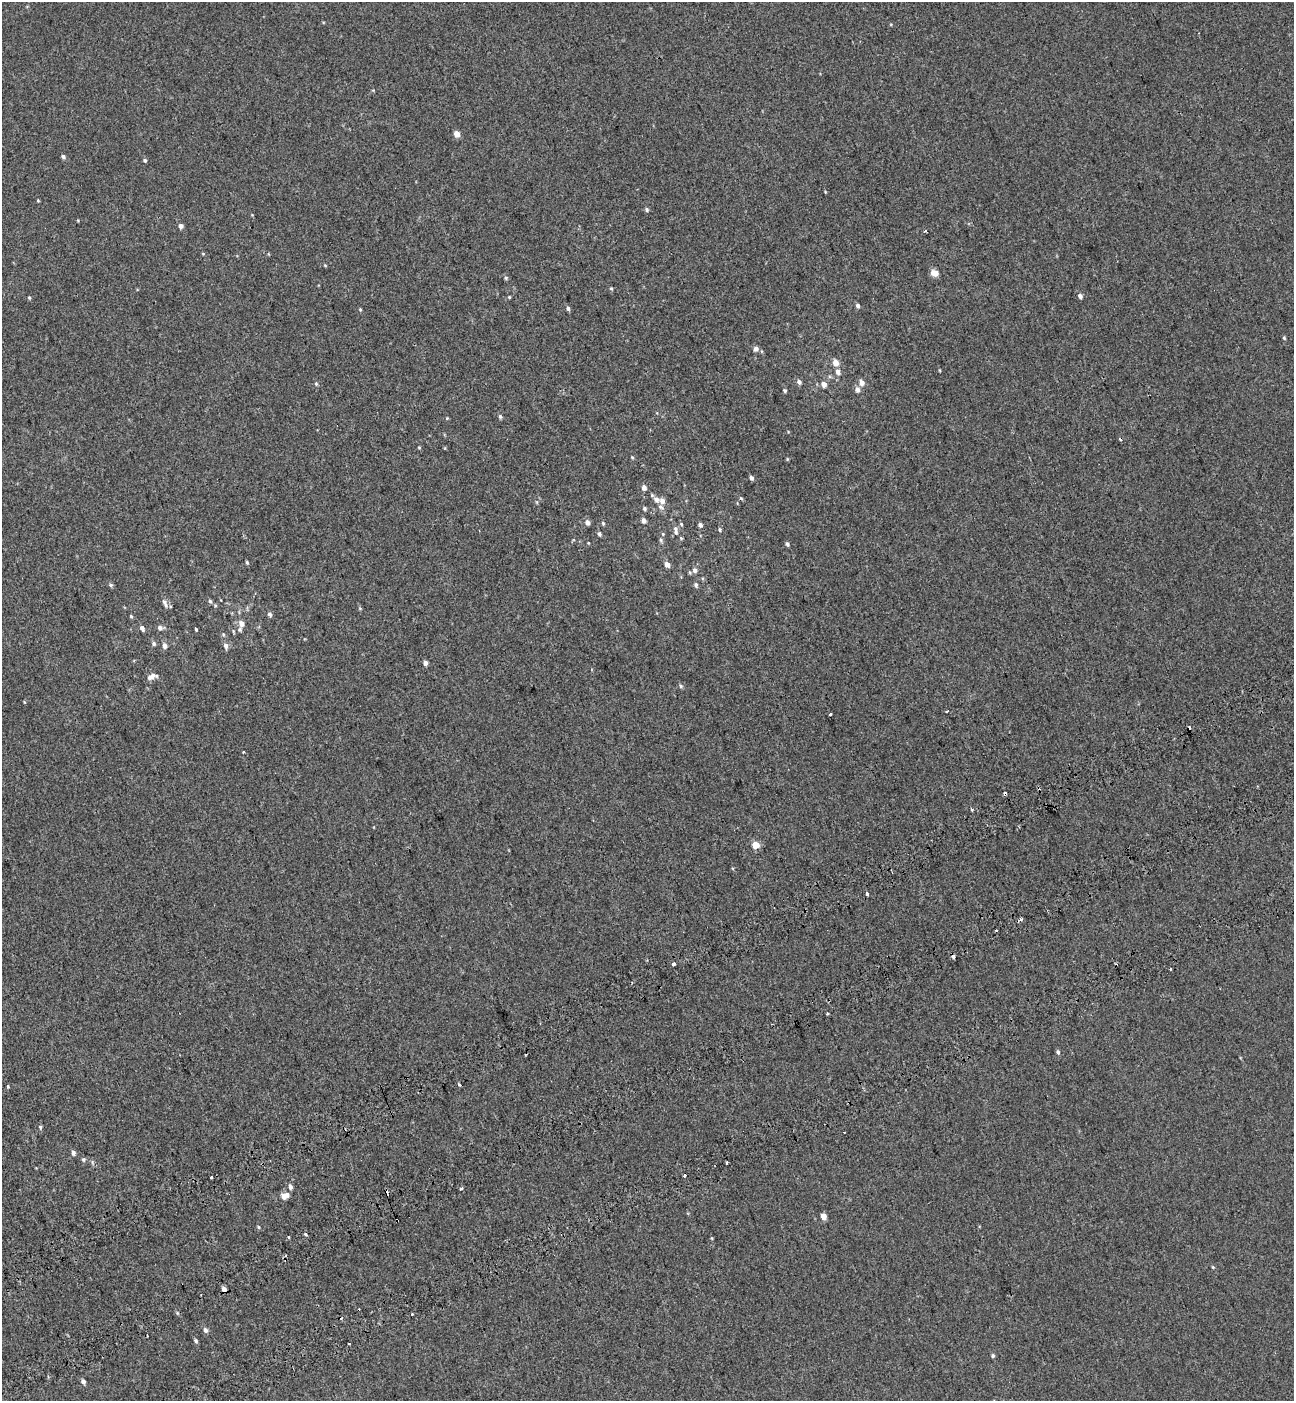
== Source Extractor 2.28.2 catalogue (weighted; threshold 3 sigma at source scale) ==
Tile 7 of 4 x 4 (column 3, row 2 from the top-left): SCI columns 2815-4106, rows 2898-4296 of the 5576 x 5797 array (HDU 1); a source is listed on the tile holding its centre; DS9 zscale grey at full resolution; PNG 1296 x 1403 px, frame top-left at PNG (2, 2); no overlay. Shown black and unused: <1% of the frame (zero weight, under 2 of 3 exposures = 6% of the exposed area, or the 3 px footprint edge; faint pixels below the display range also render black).
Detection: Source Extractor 2.28.2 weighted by HDU 2 'WHT'; one run over the whole footprint, this tile lists its part. Background 5.37e-04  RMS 0.0065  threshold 0.0291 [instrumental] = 3 sigma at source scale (4.5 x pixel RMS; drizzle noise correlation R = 1.50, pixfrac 1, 0.0396/0.0396 arcsec/px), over >= 5 px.
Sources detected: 119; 11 cosmic-ray / hot-pixel residue — not listed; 2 inside a brighter listed object's ellipse — not listed separately; the other 106 listed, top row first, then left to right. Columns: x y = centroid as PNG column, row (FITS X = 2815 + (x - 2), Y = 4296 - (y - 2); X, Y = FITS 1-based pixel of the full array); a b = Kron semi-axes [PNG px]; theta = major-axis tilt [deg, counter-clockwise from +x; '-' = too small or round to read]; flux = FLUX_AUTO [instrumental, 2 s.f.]
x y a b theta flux
457 134 5 5 - 5.7
63 157 5 4 - 1.3
145 160 5 4 - 1
38 201 5 3 - 0.55
647 210 6 5 - 1.1
181 226 4 4 - 2.9
925 231 3 3 - 1.5
203 254 5 3 - 0.49
325 265 4 4 - 0.54
934 273 8 6 -18 4.7
506 278 5 4 - 0.79
611 288 4 4 - 0.68
1080 296 5 5 - 2.1
509 297 4 4 - 0.6
29 298 5 4 - 0.68
858 306 5 5 - 1.5
568 308 6 4 -87 1.2
360 310 4 4 - 0.6
1284 338 5 4 - 0.72
756 349 6 5 - 2.3
835 363 5 5 - 5.9
838 372 6 5 - 2.4
799 382 6 5 - 1.9
861 382 7 6 - 3.4
316 384 5 4 - 0.8
824 384 5 5 - 4.4
857 390 7 6 - 2.2
785 391 4 3 - 0.94
500 417 6 5 - 1
419 447 4 3 - 0.56
632 457 5 4 - 0.63
751 478 5 4 - 1.6
644 488 5 5 - 2.5
741 498 5 4 - 0.74
656 499 8 7 - 3.2
662 501 6 5 - 3.4
660 507 8 5 -39 1.8
644 508 5 4 - 1
643 520 5 5 - 2.3
587 522 5 5 - 2.6
603 523 5 4 - 0.8
681 524 5 4 - 0.78
700 525 5 4 - 1.7
719 529 5 5 - 0.91
676 532 8 7 - 2.1
599 534 5 4 - 1.2
663 534 5 4 - 0.74
681 538 5 4 - 0.62
661 540 6 5 - 1
787 544 5 4 - 1.2
247 562 4 3 - 0.76
667 564 5 4 - 4.6
695 570 7 6 - 2.1
111 585 6 5 - 1.1
696 585 7 5 -64 1.3
210 601 6 4 -60 1.2
165 603 12 5 -67 2.4
360 609 5 3 - 0.57
270 614 6 5 - 1.3
131 616 5 4 - 0.71
241 623 8 6 -67 3.1
142 628 7 4 -62 2
160 628 7 5 -5 2.3
196 629 3 3 - 5.7
154 644 5 5 - 1.2
165 646 7 6 - 2.4
226 646 8 6 -77 2.1
425 663 4 4 - 2.4
152 676 12 6 20 3.5
681 686 6 5 - 1.2
24 702 4 2 - 0.58
947 711 3 3 - 2.3
830 714 3 3 - 6.2
243 752 3 3 - 0.75
971 809 4 3 - 0.72
755 845 5 5 - 12
867 894 3 3 - 1.9
1021 919 3 3 - 2.4
996 931 3 3 - 0.94
953 956 5 3 - 2
673 964 3 3 - 9.7
827 1013 3 2 - 0.77
1058 1052 5 4 - 1.2
459 1085 5 3 - 0.72
8 1087 3 3 - 1.5
40 1127 6 4 -74 0.93
844 1132 2 2 - 0.35
73 1153 6 5 - 1.7
83 1159 6 5 - 1
726 1163 3 3 - 1.2
685 1175 3 3 - 3.8
211 1177 3 3 - 2.8
290 1187 6 5 - 1.6
461 1189 3 3 - 5.3
283 1196 8 6 -64 2.7
823 1217 5 4 - 5.8
397 1220 3 2 - 1.2
258 1227 5 3 - 0.65
305 1234 4 3 - 1.1
288 1237 3 3 - 1.8
1213 1267 4 4 - 0.59
224 1289 5 4 - 2.4
206 1330 7 5 -65 1.8
196 1341 5 4 - 1
993 1356 5 4 - 1
83 1381 6 5 - 1.8
Overlapping masked pixels (flux is a lower limit): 2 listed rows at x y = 953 956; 397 1220